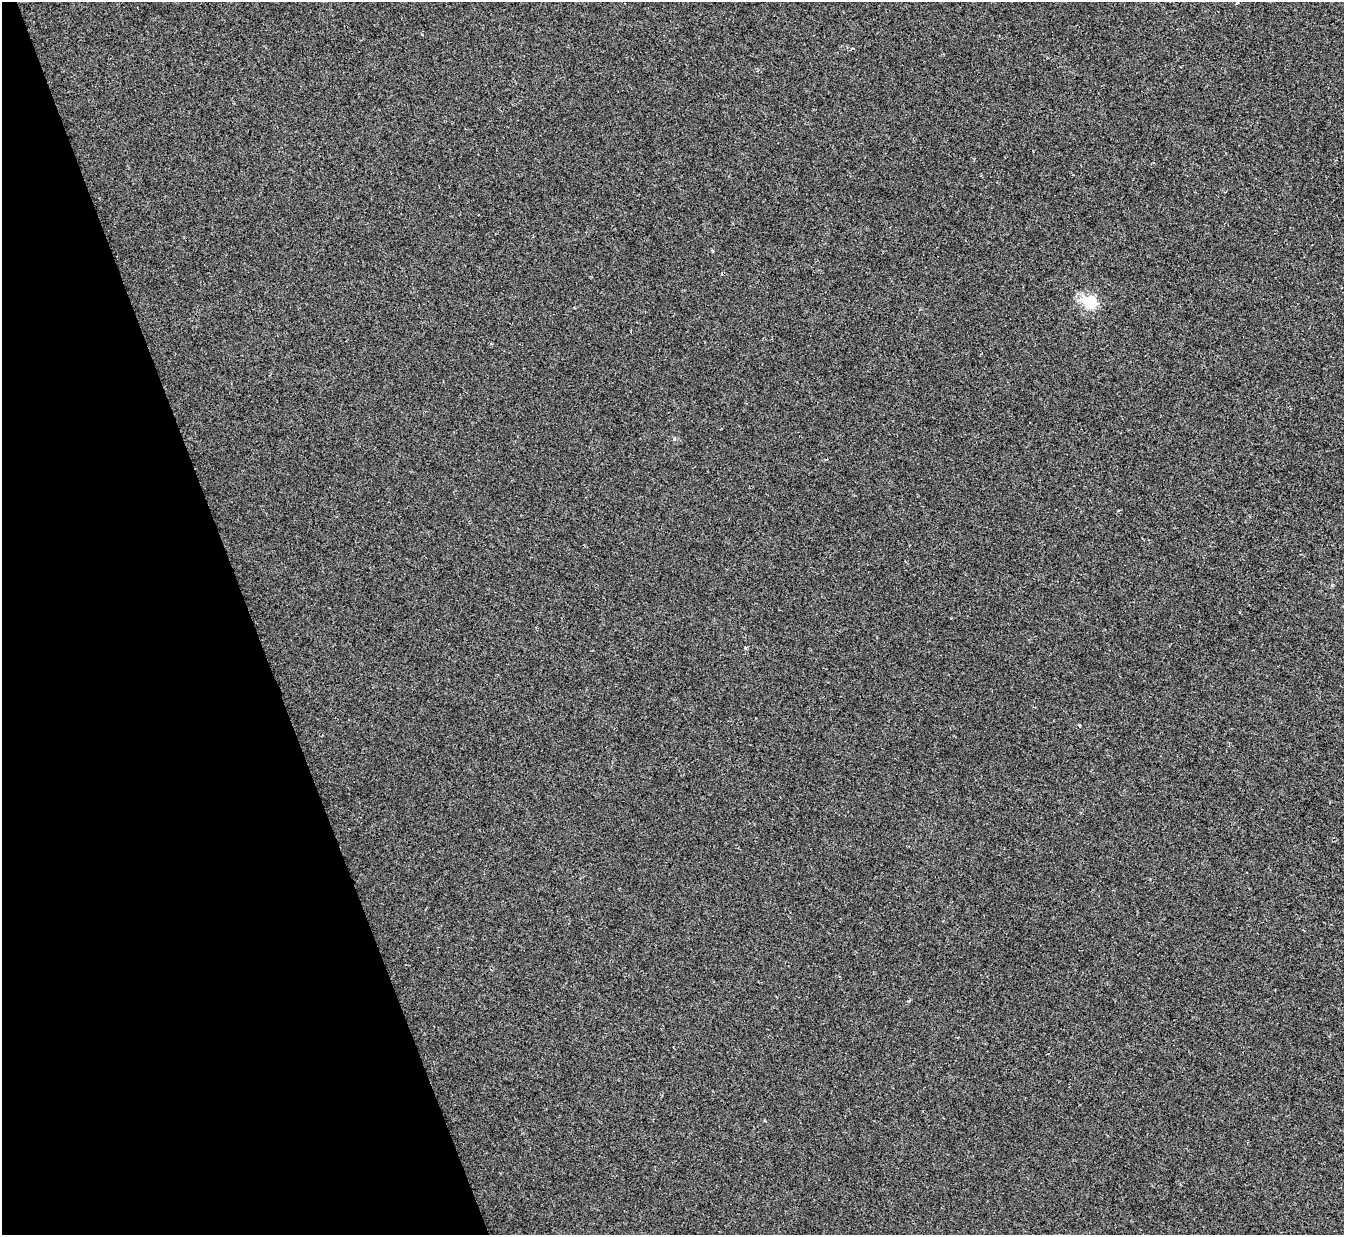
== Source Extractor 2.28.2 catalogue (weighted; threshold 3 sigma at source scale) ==
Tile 5 of 4 x 4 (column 1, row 2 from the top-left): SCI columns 3-1344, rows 2740-3972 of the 5370 x 5353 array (HDU 1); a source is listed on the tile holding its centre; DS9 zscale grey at full resolution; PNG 1346 x 1237 px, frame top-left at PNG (2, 2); no overlay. Shown black and unused: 19% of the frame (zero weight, under 2 of 3 exposures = <1% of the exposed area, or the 3 px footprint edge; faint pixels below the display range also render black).
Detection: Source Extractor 2.28.2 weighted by HDU 2 'WHT'; one run over the whole footprint, this tile lists its part. Background 0.00107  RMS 0.005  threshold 0.0225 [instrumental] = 3 sigma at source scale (4.5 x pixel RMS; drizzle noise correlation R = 1.50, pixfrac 1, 0.05/0.05 arcsec/px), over >= 5 px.
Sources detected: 3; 1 cosmic-ray / hot-pixel residue — not listed; the other 2 listed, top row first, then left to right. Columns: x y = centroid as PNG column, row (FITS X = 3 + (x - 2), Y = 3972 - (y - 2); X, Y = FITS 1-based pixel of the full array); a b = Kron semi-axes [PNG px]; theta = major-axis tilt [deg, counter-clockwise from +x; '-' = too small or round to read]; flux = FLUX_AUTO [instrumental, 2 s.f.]
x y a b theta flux
712 251 4 3 - 0.46
1090 302 6 5 - 68